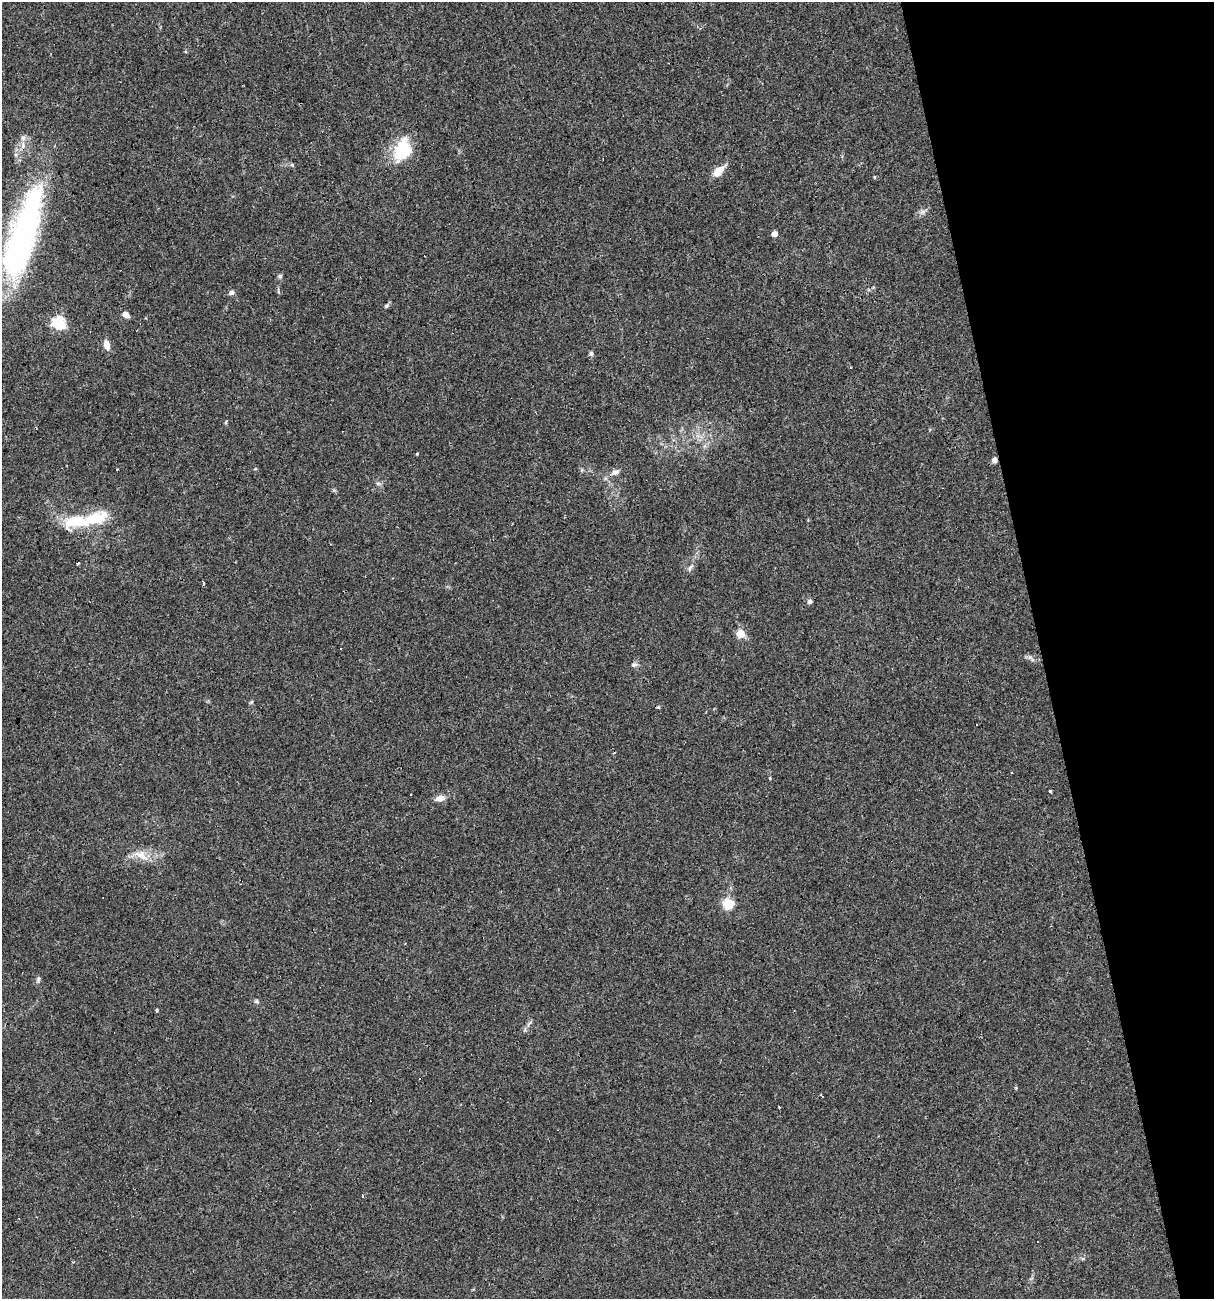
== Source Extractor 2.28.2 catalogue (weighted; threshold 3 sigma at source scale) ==
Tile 12 of 4 x 4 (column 4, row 3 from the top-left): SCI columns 3682-4893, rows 1297-2593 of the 4989 x 5186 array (HDU 1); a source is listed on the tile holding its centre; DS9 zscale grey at full resolution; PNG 1216 x 1301 px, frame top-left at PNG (2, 2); no overlay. Shown black and unused: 14% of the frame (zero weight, under 3 of 4 exposures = <1% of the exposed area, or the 3 px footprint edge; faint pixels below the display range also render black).
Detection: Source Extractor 2.28.2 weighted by HDU 2 'WHT'; one run over the whole footprint, this tile lists its part. Background 0.0332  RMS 0.0037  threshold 0.0168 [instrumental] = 3 sigma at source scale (4.5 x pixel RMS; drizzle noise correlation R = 1.50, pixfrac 1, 0.0396/0.0396 arcsec/px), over >= 5 px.
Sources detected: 54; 3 inside a brighter object's white glare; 10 cosmic-ray / hot-pixel residue — not listed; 2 inside a brighter listed object's ellipse — not listed separately; the other 39 listed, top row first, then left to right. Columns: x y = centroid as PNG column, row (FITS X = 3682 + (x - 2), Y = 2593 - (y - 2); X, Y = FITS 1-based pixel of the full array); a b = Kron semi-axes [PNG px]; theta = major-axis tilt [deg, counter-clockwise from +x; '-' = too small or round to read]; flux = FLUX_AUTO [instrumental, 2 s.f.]
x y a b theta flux
23 145 13 6 -89 2.3
404 151 32 20 32 12
292 165 6 4 -46 0.49
718 171 16 9 46 4.1
874 177 5 3 - 0.32
923 212 8 6 21 1.2
25 229 86 33 75 85
774 234 5 4 - 2.9
280 276 6 6 - 0.64
231 293 7 6 - 1
386 306 7 5 45 0.68
126 315 7 6 - 2.3
59 323 6 6 - 44
107 345 10 6 -78 3.1
591 353 6 5 - 0.86
226 422 6 3 71 0.37
417 454 4 3 - 0.3
994 460 5 4 - 2.3
615 472 12 8 24 1.8
378 484 7 4 -19 0.65
77 522 43 17 2 15
689 569 6 4 -43 0.77
203 583 4 3 - 3.6
810 601 6 6 - 0.99
740 634 5 5 - 13
340 648 3 2 - 0.44
634 665 8 6 19 0.97
251 702 6 4 44 0.47
770 778 4 3 - 0.36
1050 791 4 3 - 0.94
440 798 13 7 11 2.4
141 855 24 12 -31 5.3
728 904 10 9 - 8
38 979 8 5 65 0.81
256 1001 6 5 - 0.64
157 1010 5 3 - 0.37
529 1023 12 3 49 0.82
1016 1088 4 4 - 0.44
779 1107 3 3 - 0.5
Overlapping masked pixels (flux is a lower limit): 1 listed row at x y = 994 460
Unlisted compact peaks at least as high as the median listed source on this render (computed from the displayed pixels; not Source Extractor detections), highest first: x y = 1030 657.